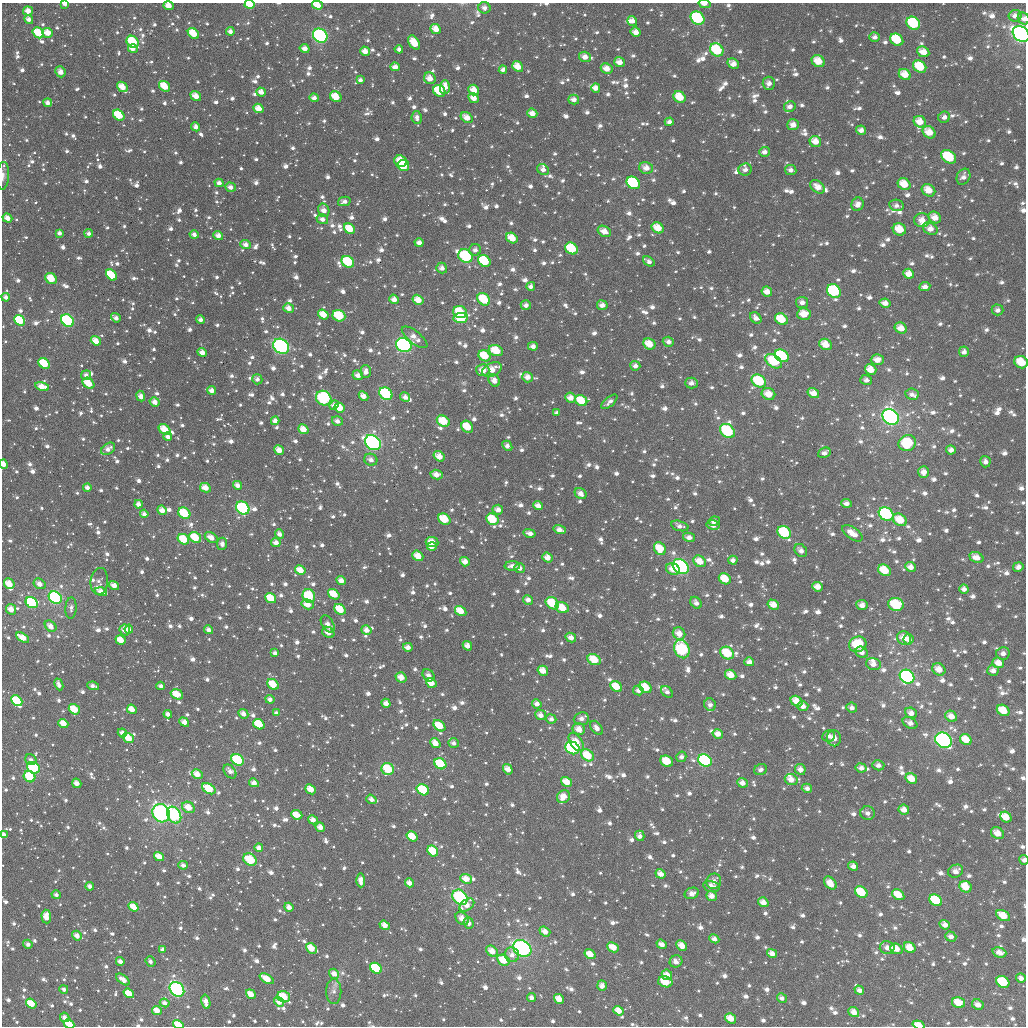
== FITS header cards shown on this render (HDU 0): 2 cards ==
NAXIS1  =                 1024
NAXIS2  =                 1024

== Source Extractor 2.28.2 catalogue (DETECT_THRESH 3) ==
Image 1024 x 1024 px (HDU 0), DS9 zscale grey, 1 PNG px = 1 image px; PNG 1028 x 1028 px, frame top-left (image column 1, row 1024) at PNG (2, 3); each listed source drawn as its Kron ellipse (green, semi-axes under 4 px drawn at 4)
Background 894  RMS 38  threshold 113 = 3 sigma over >= 5 px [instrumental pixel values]
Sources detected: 2000; of the 2000, the 500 brightest by FLUX_AUTO listed and drawn (1500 fainter detections omitted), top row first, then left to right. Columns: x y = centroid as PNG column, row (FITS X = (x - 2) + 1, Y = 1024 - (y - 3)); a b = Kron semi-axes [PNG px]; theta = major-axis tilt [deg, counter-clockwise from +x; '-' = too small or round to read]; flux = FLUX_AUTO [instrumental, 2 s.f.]
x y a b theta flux
65 4 4 3 - 2.1e+04
250 4 5 4 - 1.0e+05
704 4 6 3 -14 1.8e+04
317 5 5 4 - 3.5e+04
168 6 5 4 - 3.1e+04
484 8 6 5 - 1.4e+04
28 11 5 4 - 2.7e+04
1015 16 6 6 - 1.6e+04
697 18 7 6 - 2.2e+05
29 19 5 4 - 1.7e+04
1024 19 6 5 - 1.4e+04
632 21 5 4 - 1.9e+04
913 23 7 6 - 1.7e+05
436 29 5 4 - 3.3e+04
230 31 4 4 - 1.5e+04
636 32 5 4 - 2.4e+04
38 33 6 5 - 1.0e+05
48 33 5 5 - 3.4e+04
193 33 6 4 -44 5.8e+04
1021 34 9 7 -38 1.3e+06
320 36 8 6 -40 4.2e+05
875 37 5 5 - 1.3e+04
897 40 7 5 -36 1.1e+05
133 42 6 5 - 1.2e+05
414 43 8 5 -57 5.4e+04
305 48 5 4 - 1.9e+04
133 49 5 4 - 2.2e+04
399 49 4 4 - 1.3e+04
717 50 7 6 - 1.3e+05
365 51 5 4 - 2.5e+04
923 52 6 5 - 3.4e+04
585 57 6 5 - 2.1e+04
818 61 7 5 -35 4.5e+04
619 62 5 4 - 2.4e+04
733 64 6 5 - 2.4e+04
518 66 6 5 - 4.1e+04
395 67 5 4 - 2.1e+04
920 67 7 5 -35 8.6e+04
607 69 6 5 - 3.0e+04
503 70 4 4 - 1.3e+04
60 72 5 5 - 2.0e+04
905 74 6 5 - 4.0e+04
430 78 6 5 - 2.7e+04
360 80 4 4 - 1.2e+04
769 83 6 6 - 1.5e+04
164 86 6 4 -36 6.3e+04
122 87 6 4 -41 4.0e+04
445 87 7 5 89 3.4e+04
596 88 4 4 - 1.9e+04
474 90 6 5 - 3.5e+04
439 91 6 5 - 1.1e+05
261 92 5 4 - 2.0e+04
196 96 5 4 - 3.2e+04
336 97 6 5 - 4.8e+04
680 97 6 5 - 5.9e+04
314 98 4 4 - 1.5e+04
474 98 5 4 - 2.8e+04
574 100 5 5 - 1.8e+04
48 103 4 4 - 1.5e+04
790 106 6 5 - 1.4e+04
258 108 5 4 - 3.1e+04
532 113 5 4 - 2.2e+04
119 115 6 5 - 9.4e+04
417 117 6 5 - 1.4e+04
944 117 6 5 - 1.4e+04
467 118 6 5 - 2.8e+04
669 122 4 4 - 1.3e+04
920 122 6 5 - 3.7e+04
793 125 6 5 - 2.3e+04
196 127 5 4 - 1.4e+04
861 130 5 4 - 1.6e+04
929 132 7 5 -40 4.2e+04
815 142 6 5 - 2.9e+04
764 152 5 5 - 1.6e+04
949 157 8 6 -36 1.2e+05
401 161 6 5 - 5.8e+04
403 165 6 5 - 1.6e+05
646 168 7 6 - 2.5e+04
543 170 6 5 - 1.4e+04
745 170 7 6 - 1.2e+04
791 170 6 5 - 1.4e+04
3 176 14 6 87 1.3e+04
963 177 8 6 62 1.5e+04
219 183 4 4 - 1.7e+04
633 183 7 5 -37 3.3e+05
904 184 7 5 -35 5.2e+04
230 187 5 4 - 1.6e+04
817 187 8 5 -39 2.7e+04
928 190 7 5 -33 4.1e+04
344 201 6 4 13 1.3e+04
858 204 7 6 - 1.9e+04
896 205 7 5 -11 1.2e+04
324 210 7 5 -78 2.3e+04
935 217 7 5 -34 3.0e+04
7 218 5 4 - 2.6e+04
322 219 6 5 - 1.6e+04
922 220 8 7 - 2.6e+04
658 228 6 5 - 4.4e+04
349 229 6 5 - 5.7e+04
899 229 6 6 - 5.9e+04
930 229 8 5 -28 2.4e+04
604 231 7 5 -29 2.6e+04
60 233 4 3 - 1.3e+04
89 233 4 4 - 1.3e+04
194 235 4 4 - 1.4e+04
218 235 5 4 - 2.1e+04
512 238 6 5 - 4.9e+04
419 243 4 4 - 1.8e+04
246 245 5 4 - 1.7e+04
571 248 7 5 -35 1.2e+05
475 250 6 6 - 1.3e+04
465 256 7 6 - 1.7e+05
484 261 7 5 -37 1.8e+05
649 261 6 4 -37 1.2e+04
348 262 7 5 -35 1.4e+05
442 268 5 5 - 1.5e+04
909 274 5 5 - 2.8e+04
111 275 6 4 -42 1.2e+05
51 278 6 5 - 5.2e+04
531 286 4 4 - 1.4e+04
925 287 5 4 - 1.6e+04
834 291 7 6 - 3.0e+05
767 292 5 5 - 2.6e+04
6 297 4 4 - 1.3e+04
394 299 5 4 - 2.1e+04
484 299 7 5 -43 9.7e+04
418 300 6 4 -32 3.6e+04
802 302 6 5 - 1.6e+04
885 303 5 4 - 2.1e+04
526 305 5 5 - 1.6e+04
602 305 5 5 - 1.8e+04
288 308 5 4 - 2.2e+04
997 310 6 5 - 1.4e+04
460 312 7 6 - 9.3e+04
804 314 7 5 4 4.6e+04
323 315 6 4 -37 4.2e+04
339 316 6 5 - 1.3e+05
116 318 5 4 - 1.5e+04
461 318 7 5 7 1.2e+05
756 318 6 5 - 1.6e+04
781 319 7 5 -32 7.1e+04
19 320 6 4 -41 1.4e+05
200 320 4 4 - 1.4e+04
67 321 7 5 -40 3.7e+05
901 328 6 5 - 3.3e+04
415 337 15 6 -39 2.6e+04
96 341 5 4 - 3.4e+04
668 342 5 5 - 1.5e+04
649 344 6 5 - 4.4e+04
825 344 6 5 - 4.3e+04
404 345 8 6 -28 7.6e+05
281 346 8 7 - 4.4e+05
533 346 5 4 - 1.4e+04
496 351 7 5 -19 7.0e+04
202 352 5 4 - 2.1e+04
964 352 5 5 - 1.2e+04
484 356 6 5 - 7.4e+04
782 356 7 6 - 2.1e+05
877 360 6 5 - 2.4e+04
774 361 9 6 -34 1.3e+05
1021 362 7 6 - 6.9e+04
44 363 6 4 -39 1.0e+05
635 366 5 5 - 1.4e+04
483 370 6 6 - 3.0e+04
492 370 10 6 26 4.0e+04
871 370 6 5 - 4.0e+04
366 371 6 5 - 1.9e+04
86 375 5 5 - 1.3e+04
358 375 5 4 - 1.9e+04
527 377 5 5 - 2.0e+04
257 379 5 5 - 1.2e+04
494 380 6 5 - 2.0e+04
866 380 6 5 - 1.2e+04
759 381 8 6 -31 1.4e+05
88 383 6 5 - 5.1e+04
691 383 6 5 - 1.5e+04
42 387 7 4 -12 3.5e+04
211 390 4 4 - 1.9e+04
813 393 6 4 -33 2.8e+04
386 394 7 5 -36 1.7e+05
768 394 7 5 -22 3.6e+04
912 394 7 5 -8 1.3e+04
141 396 5 4 - 2.1e+04
363 396 5 4 - 2.5e+04
405 397 5 4 - 1.4e+04
324 398 8 7 - 2.5e+05
570 398 5 5 - 2.5e+04
581 401 6 5 - 7.5e+04
155 402 5 4 - 2.1e+04
609 402 10 4 40 1.5e+04
334 405 5 4 - 1.4e+04
339 408 5 5 - 5.9e+04
557 413 4 4 - 1.2e+04
891 417 9 7 -39 1.0e+06
275 421 4 4 - 2.0e+04
337 421 5 4 - 1.5e+04
443 421 7 5 -33 7.2e+04
467 427 6 5 - 7.0e+04
164 429 6 4 -41 5.0e+04
303 429 5 4 - 3.5e+04
727 431 8 6 -40 1.6e+05
168 437 4 4 - 1.5e+04
373 443 9 6 -39 7.8e+05
907 443 9 7 21 1.3e+05
507 446 5 4 - 1.5e+04
108 449 8 5 35 1.8e+04
279 450 5 4 - 3.0e+04
951 450 5 4 - 1.3e+04
824 453 6 5 - 1.3e+04
439 456 6 4 -37 3.2e+04
371 460 6 6 - 1.6e+04
985 462 6 5 - 1.2e+04
3 464 4 4 - 2.0e+04
924 472 6 5 - 2.4e+04
436 475 6 5 - 2.5e+04
238 485 5 4 - 1.7e+04
87 487 4 3 - 1.3e+04
205 488 5 4 - 2.9e+04
581 494 6 5 - 1.9e+04
846 503 5 4 - 1.4e+04
138 504 4 4 - 1.7e+04
538 505 5 4 - 2.0e+04
243 508 7 6 - 2.2e+05
162 510 5 4 - 2.4e+04
498 510 5 5 - 1.9e+04
184 513 6 5 - 1.0e+05
144 514 4 4 - 1.4e+04
886 514 8 6 -31 3.2e+05
444 519 6 5 - 7.7e+04
492 519 6 5 - 8.0e+04
900 520 7 5 -34 5.1e+04
714 521 6 4 10 1.3e+04
713 525 6 4 -13 1.6e+04
680 526 9 5 -16 1.4e+04
560 530 6 4 -19 1.9e+04
784 532 7 6 - 1.7e+05
530 533 6 4 -14 1.7e+04
852 533 11 6 -35 3.3e+04
280 534 5 4 - 1.5e+04
195 537 6 5 - 7.1e+04
689 537 6 4 -10 1.6e+04
211 538 7 4 -32 2.6e+04
183 539 6 5 - 7.4e+04
276 542 5 4 - 1.8e+04
432 542 6 5 - 3.8e+04
222 544 6 5 - 1.6e+04
432 546 5 4 - 2.4e+04
660 549 7 5 -54 6.2e+04
801 551 7 5 -49 1.7e+04
418 556 6 4 -38 3.6e+04
976 557 7 5 -24 2.8e+04
547 558 5 4 - 2.5e+04
733 560 4 4 - 1.3e+04
700 561 7 5 -32 4.1e+04
465 562 5 4 - 2.3e+04
512 566 7 4 1 1.7e+04
681 567 9 6 -39 4.0e+05
911 567 5 4 - 2.1e+04
1018 567 5 5 - 1.5e+04
520 568 5 5 - 1.4e+04
673 569 7 5 -27 2.9e+04
300 570 5 4 - 3.7e+04
884 570 7 5 -36 6.8e+04
725 579 6 5 - 5.6e+04
99 581 13 8 85 1.5e+04
341 581 5 4 - 2.3e+04
9 584 6 5 - 4.4e+04
39 584 6 5 - 2.3e+04
114 585 5 4 - 2.5e+04
817 587 5 4 - 2.7e+04
964 589 4 4 - 1.4e+04
101 592 6 4 -15 3.2e+04
334 594 6 4 -38 5.7e+04
309 596 7 6 - 1.2e+05
55 598 7 5 -39 5.9e+05
271 598 6 4 -38 7.5e+04
528 600 5 4 - 1.7e+04
32 603 6 5 - 2.9e+05
552 603 7 5 -35 9.4e+04
696 603 6 5 - 1.3e+04
308 604 6 5 - 2.9e+04
896 604 8 6 -13 1.7e+05
773 605 6 4 -29 3.3e+04
862 605 6 5 - 1.9e+04
71 608 10 5 88 1.4e+04
562 608 7 5 -20 4.9e+04
11 609 5 5 - 2.8e+04
340 609 6 5 - 7.0e+04
461 611 6 4 -32 4.1e+04
328 624 9 5 -58 1.8e+04
51 626 6 5 - 2.3e+04
129 629 4 3 - 1.6e+04
125 630 5 5 - 2.7e+04
209 630 4 4 - 1.5e+04
366 630 5 4 - 2.0e+04
328 632 7 5 -36 2.0e+04
679 633 6 6 - 2.8e+04
23 637 7 4 -32 4.2e+04
571 637 5 4 - 1.9e+04
904 638 7 6 - 3.5e+04
909 639 5 5 - 2.0e+04
121 640 5 4 - 4.2e+04
858 644 9 7 22 1.0e+05
467 646 5 4 - 2.4e+04
408 647 5 4 - 1.7e+04
682 649 9 7 -64 2.1e+05
862 652 6 5 - 1.4e+04
275 653 4 4 - 1.2e+04
727 653 7 6 - 8.1e+04
1003 653 7 6 - 1.3e+04
594 660 7 5 -24 6.0e+04
749 662 5 4 - 1.7e+04
998 663 6 5 - 2.8e+04
873 664 7 6 - 2.0e+04
939 669 7 5 -35 2.9e+04
993 670 6 5 - 1.7e+04
543 671 5 4 - 3.5e+04
428 675 7 5 -49 1.3e+04
731 675 6 5 - 3.3e+04
401 677 5 5 - 2.8e+04
907 677 8 6 -36 7.4e+05
431 683 6 4 -36 3.7e+04
59 684 6 4 -65 1.5e+04
273 684 6 5 - 6.1e+04
93 686 6 3 -11 1.3e+04
161 686 4 3 - 1.2e+04
616 686 6 5 - 5.2e+04
646 687 6 5 - 5.4e+04
638 690 5 5 - 1.4e+04
667 692 7 5 -44 1.3e+04
177 694 6 5 - 5.1e+04
270 699 4 4 - 1.3e+04
17 701 6 4 -42 1.6e+05
797 701 6 5 - 4.1e+04
386 703 5 4 - 2.0e+04
537 704 5 4 - 1.6e+04
710 705 6 6 - 1.3e+04
803 706 5 5 - 1.8e+04
852 708 5 5 - 1.3e+04
74 709 6 4 -36 6.8e+04
132 709 5 4 - 3.3e+04
1003 710 7 5 -34 5.9e+04
276 713 4 3 - 1.2e+04
911 713 6 5 - 1.9e+04
168 714 4 4 - 1.5e+04
243 714 5 4 - 2.0e+04
541 715 5 5 - 1.9e+04
951 716 6 5 - 2.5e+04
551 719 5 4 - 1.2e+04
581 719 8 6 5 1.5e+04
184 722 5 4 - 2.3e+04
63 723 5 4 - 3.8e+04
910 723 8 5 -28 1.8e+04
259 724 6 4 -36 1.0e+05
439 726 7 4 -39 7.0e+04
596 728 8 5 -54 1.7e+04
579 729 6 6 - 3.0e+04
122 733 4 4 - 1.8e+04
718 734 5 4 - 2.2e+04
829 736 6 5 - 1.4e+04
128 738 6 4 -36 6.1e+04
834 738 8 7 - 2.3e+04
943 740 9 7 -36 4.3e+05
966 740 6 5 - 4.8e+04
576 742 10 6 -54 4.2e+04
435 743 6 4 -44 3.1e+04
454 743 5 4 - 1.2e+04
572 748 7 6 - 2.3e+05
587 755 7 5 -40 7.5e+04
681 757 5 5 - 1.2e+04
31 760 6 5 - 1.2e+04
238 760 7 5 -33 1.5e+05
705 760 7 6 - 3.4e+05
667 761 6 5 - 6.3e+04
440 764 6 5 - 9.8e+04
878 765 6 5 - 1.4e+04
34 768 6 5 - 1.9e+05
861 768 5 4 - 1.4e+04
388 769 6 6 - 9.8e+04
508 769 5 4 - 2.6e+04
800 769 5 5 - 1.7e+04
761 770 6 5 - 1.3e+04
230 771 8 5 -50 1.7e+04
197 774 6 4 -32 3.1e+04
30 777 6 5 - 8.6e+04
911 779 6 5 - 3.9e+04
791 780 6 5 - 2.5e+04
567 782 6 4 -33 3.7e+04
77 783 5 4 - 2.2e+04
254 783 5 4 - 2.0e+04
742 783 5 4 - 2.1e+04
807 788 5 4 - 1.3e+04
209 789 7 5 -31 7.9e+04
311 789 5 4 - 3.9e+04
423 790 6 5 - 1.2e+05
564 797 7 6 - 3.4e+04
371 799 5 4 - 1.4e+04
188 807 7 5 -33 3.6e+04
904 810 5 5 - 2.3e+04
161 813 9 8 - 5.5e+05
868 813 7 6 - 1.5e+04
174 815 9 6 -57 2.7e+05
297 815 6 4 -22 4.3e+04
1006 817 6 5 - 4.2e+04
313 820 5 4 - 2.0e+04
320 827 5 4 - 2.5e+04
997 833 7 5 -33 3.4e+04
4 835 4 3 - 2.5e+04
412 836 6 4 -33 5.0e+04
640 836 5 4 - 1.4e+04
259 848 4 4 - 1.7e+04
433 851 6 5 - 7.5e+04
159 857 5 4 - 3.8e+04
250 860 7 5 -42 1.2e+05
1024 860 5 4 - 1.2e+04
183 865 5 4 - 1.4e+04
853 866 5 4 - 1.6e+04
956 871 8 6 27 2.0e+04
660 874 5 4 - 2.3e+04
466 879 6 4 -24 3.5e+04
361 880 7 4 -89 2.4e+04
714 881 8 7 - 2.0e+04
409 883 5 4 - 1.8e+04
830 883 7 5 -47 3.6e+04
90 886 4 4 - 1.4e+04
712 886 8 5 -13 2.4e+04
965 887 6 5 - 5.4e+04
861 892 7 5 -35 1.0e+05
692 893 7 5 21 1.6e+04
56 895 5 4 - 1.3e+04
898 895 6 5 - 5.2e+04
711 896 5 5 - 2.2e+04
460 897 8 6 -48 3.1e+05
936 900 7 5 -35 1.6e+05
763 902 5 4 - 2.3e+04
467 905 8 5 36 2.5e+04
134 907 5 4 - 4.1e+04
289 907 5 4 - 2.1e+04
46 916 7 4 -87 4.0e+04
1003 916 7 5 -29 5.1e+04
462 918 7 5 -43 2.6e+04
469 923 6 5 - 1.7e+04
385 925 5 4 - 2.4e+04
945 925 5 4 - 1.8e+04
545 931 6 4 -38 2.4e+04
77 936 5 4 - 2.0e+04
951 936 6 5 - 1.5e+04
714 939 5 4 - 1.5e+04
28 944 4 4 - 1.3e+04
662 944 5 4 - 2.0e+04
682 946 6 4 -47 3.2e+04
613 947 6 4 -24 4.1e+04
311 948 6 4 -41 4.8e+04
522 948 10 7 -32 5.6e+05
887 948 7 6 - 1.8e+04
910 948 6 5 - 4.3e+04
163 949 4 3 - 1.2e+04
896 949 6 5 - 2.8e+04
492 951 6 5 - 3.0e+04
772 953 5 4 - 2.1e+04
999 953 7 5 -18 1.9e+04
590 954 6 4 -36 3.1e+04
512 955 7 7 - 1.8e+04
503 960 6 5 - 6.2e+04
120 961 4 4 - 1.7e+04
150 961 5 4 - 1.2e+04
676 961 6 6 - 1.8e+04
376 968 6 5 - 1.5e+05
334 974 5 4 - 2.2e+04
667 975 5 4 - 2.6e+04
1021 978 5 4 - 1.3e+04
267 979 8 4 -32 5.7e+04
123 980 8 4 -38 2.5e+04
665 982 7 5 -15 9.5e+04
1003 982 7 5 -33 1.5e+05
602 986 5 4 - 1.9e+04
64 989 4 4 - 1.2e+04
177 989 8 6 -43 4.1e+05
859 990 5 4 - 1.5e+04
334 991 13 7 -89 1.5e+04
129 993 6 4 -36 5.2e+04
251 994 5 4 - 3.4e+04
284 997 6 5 - 9.3e+04
531 998 5 4 - 1.3e+04
782 998 5 4 - 1.2e+04
559 999 5 4 - 3.5e+04
206 1002 7 4 -76 2.6e+04
279 1002 5 4 - 2.2e+04
165 1003 5 4 - 1.3e+04
958 1003 7 5 -13 5.3e+04
31 1004 5 4 - 5.9e+04
978 1005 6 5 - 2.0e+04
157 1010 5 4 - 3.7e+04
618 1011 5 4 - 3.4e+04
854 1012 6 4 -39 2.6e+04
65 1017 5 4 - 1.6e+04
731 1018 6 4 -33 3.4e+04
69 1024 5 4 - 7.0e+04
178 1025 5 4 - 5.0e+04
919 1025 6 4 -18 3.8e+04
At the frame edge (FLAGS 8, measured only in part): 16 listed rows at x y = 65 4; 250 4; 704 4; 317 5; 168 6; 1024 19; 1021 34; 3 176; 1021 362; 3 464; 17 701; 4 835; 1024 860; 69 1024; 178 1025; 919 1025
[1500 fainter detections neither listed nor drawn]

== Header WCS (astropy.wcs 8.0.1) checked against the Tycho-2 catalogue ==
Header WCS as astropy/WCSLIB reads it (applying the file's SIP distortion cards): RA---TAN-SIP/DEC--TAN-SIP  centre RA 04:27:50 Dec +70:44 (66.96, +70.74 deg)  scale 8.66 arcsec/px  FOV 147.8' x 147.9'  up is +178 deg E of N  parity flipped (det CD > 0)
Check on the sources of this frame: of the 60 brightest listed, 56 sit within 12.5 arcsec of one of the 180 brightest Tycho-2 stars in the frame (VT <= 11.02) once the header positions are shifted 4.61 arcsec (3.13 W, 3.39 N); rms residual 4.17 arcsec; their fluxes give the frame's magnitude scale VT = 22.48 - 2.5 log10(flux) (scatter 0.29 mag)
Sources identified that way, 367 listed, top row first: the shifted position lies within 12.5 arcsec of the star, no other Tycho-2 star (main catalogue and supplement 1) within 25.0 arcsec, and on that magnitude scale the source's flux lands within +1.5 / -3 mag of the star's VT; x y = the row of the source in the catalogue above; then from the Tycho-2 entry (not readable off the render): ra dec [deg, ICRS J2000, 3 dp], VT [Tycho-2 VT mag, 2 dp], TYC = Tycho-2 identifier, HIP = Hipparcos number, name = IAU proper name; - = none
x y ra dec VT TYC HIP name
65 4 70.166 +69.518 11.12 4333-100-1 - -
250 4 68.896 +69.523 9.61 4333-1-1 - -
317 5 68.430 +69.524 11.00 4333-189-1 - -
28 11 70.421 +69.536 11.78 4333-970-1 - -
697 18 65.813 +69.525 9.09 4332-1774-1 - -
29 19 70.416 +69.556 11.90 4333-1118-1 - -
1024 19 63.579 +69.468 11.68 4332-643-1 - -
913 23 64.331 +69.502 9.32 4332-1755-1 19998 -
436 29 67.611 +69.576 11.91 4333-1175-1 - -
230 31 69.031 +69.589 11.41 4333-682-1 - -
636 32 66.235 +69.566 11.48 4333-979-1 - -
38 33 70.352 +69.589 10.39 4333-937-1 - -
48 33 70.289 +69.589 11.50 4333-1095-1 - -
193 33 69.282 +69.595 10.47 4333-1054-1 - -
1021 34 63.585 +69.507 7.47 4332-696-1 19770 -
320 36 68.406 +69.598 8.24 4333-1267-1 - -
897 40 64.436 +69.545 11.08 4332-1868-1 - -
133 42 69.703 +69.613 9.69 4333-1203-1 - -
133 49 69.704 +69.630 11.84 4333-1287-1 - -
717 50 65.669 +69.599 9.52 4332-1844-1 - -
365 51 68.097 +69.633 11.94 4333-1262-1 - -
923 52 64.247 +69.569 11.73 4332-323-1 - -
585 57 66.578 +69.631 12.03 4333-1130-1 - -
818 61 64.964 +69.610 10.49 4332-1880-1 - -
733 64 65.550 +69.629 12.10 4332-1866-1 - -
518 66 67.039 +69.661 11.17 4333-1277-1 - -
395 67 67.890 +69.669 11.49 4333-791-1 - -
920 67 64.263 +69.605 10.18 4332-288-1 - -
607 69 66.423 +69.657 11.06 4333-887-1 - -
905 74 64.362 +69.627 10.84 4332-1820-1 - -
164 86 69.484 +69.721 10.70 4333-851-1 - -
122 87 69.776 +69.722 11.60 4333-761-1 - -
445 87 67.541 +69.715 11.77 4333-1137-1 - -
596 88 66.494 +69.704 11.52 4333-739-1 - -
474 90 67.337 +69.720 11.69 4333-743-1 - -
439 91 67.576 +69.725 10.46 4333-1148-1 - -
196 96 69.267 +69.745 11.50 4333-1110-1 - -
336 97 68.294 +69.744 10.57 4333-1225-1 - -
680 97 65.907 +69.717 10.29 4332-1890-1 - -
314 98 68.446 +69.747 11.70 4333-1209-1 - -
474 98 67.336 +69.740 11.20 4333-1126-1 - -
574 100 66.643 +69.735 12.07 4333-700-1 - -
48 103 70.299 +69.757 12.02 4333-1098-1 - -
258 108 68.832 +69.774 11.56 4333-1099-1 - -
532 113 66.926 +69.772 11.51 4333-1115-1 - -
119 115 69.803 +69.790 10.33 4333-984-1 - -
417 117 67.731 +69.788 12.22 4333-1153-1 - -
467 118 67.379 +69.788 11.91 4333-1106-1 - -
669 122 65.972 +69.777 12.09 4332-1818-1 - -
920 122 64.233 +69.737 11.83 4332-139-1 - -
196 127 69.269 +69.818 12.06 4333-1107-1 - -
861 130 64.636 +69.768 12.10 4332-1846-1 - -
929 132 64.160 +69.761 10.91 4332-529-1 - -
764 152 65.298 +69.836 12.17 4332-2003-1 - -
403 165 67.815 +69.906 9.63 4333-426-1 - -
646 168 66.115 +69.891 11.27 4333-660-1 - -
791 170 65.107 +69.875 11.91 4332-2000-1 - -
219 183 69.106 +69.953 11.81 4333-626-1 - -
633 183 66.199 +69.929 10.12 4333-563-1 - -
904 184 64.306 +69.890 10.99 4332-393-1 - -
230 187 69.026 +69.963 11.67 4333-800-1 - -
817 187 64.908 +69.912 11.47 4332-1978-1 - -
928 190 64.132 +69.900 10.76 4332-106-1 - -
344 201 68.223 +69.995 12.21 4333-1063-1 - -
324 210 68.369 +70.018 11.55 4333-825-1 - -
935 217 64.072 +69.964 11.54 4332-847-1 - -
7 218 70.596 +70.033 11.51 4333-1282-1 - -
322 219 68.377 +70.039 12.06 4333-500-1 - -
922 220 64.163 +69.972 11.75 4332-1057-1 - -
658 228 66.012 +70.034 10.53 4333-744-1 - -
349 229 68.184 +70.062 10.96 4333-1228-1 - -
899 229 64.312 +69.999 10.86 4332-610-1 - -
930 229 64.100 +69.991 11.33 4332-305-1 - -
604 231 66.388 +70.048 11.96 4333-313-1 - -
89 233 70.026 +70.073 11.90 4333-491-1 - -
218 235 69.111 +70.080 11.48 4333-384-1 - -
512 238 67.036 +70.074 11.20 4333-916-1 - -
419 243 67.692 +70.090 13.06 4333-1022-1 - -
246 245 68.918 +70.101 11.65 4333-774-1 - -
571 248 66.610 +70.095 9.82 4333-1071-1 20724 -
465 256 67.360 +70.121 8.94 4333-676-1 - -
484 261 67.226 +70.131 10.45 4333-1281-1 - -
649 261 66.062 +70.116 12.59 4333-354-1 - -
348 262 68.192 +70.141 9.49 4333-1119-1 - -
442 268 67.526 +70.151 12.19 4333-715-1 - -
111 275 69.866 +70.174 10.24 4333-634-1 - -
51 278 70.297 +70.180 10.43 4333-862-1 - -
834 291 64.741 +70.159 9.40 4332-1869-1 20129 -
767 292 65.217 +70.171 11.45 4332-1919-1 - -
6 297 70.623 +70.222 11.94 4333-1268-1 - -
394 299 67.860 +70.229 11.54 4333-1202-1 - -
484 299 67.221 +70.223 9.96 4333-285-1 - -
418 300 67.688 +70.229 10.78 4333-541-1 - -
802 302 64.962 +70.191 11.92 4332-1827-1 - -
885 303 64.375 +70.179 12.29 4332-864-1 - -
602 305 66.379 +70.226 12.08 4333-573-1 - -
288 308 68.611 +70.254 11.40 4333-365-1 - -
997 310 63.577 +70.172 12.29 4332-1100-1 - -
460 312 67.389 +70.254 10.80 4333-688-1 - -
804 314 64.945 +70.220 11.50 4332-1939-1 - -
323 315 68.361 +70.269 11.10 4333-1240-1 - -
339 316 68.249 +70.271 10.14 4333-1050-1 - -
461 318 67.383 +70.269 9.38 4333-586-1 - -
781 319 65.098 +70.236 10.62 4332-1980-1 - -
19 320 70.526 +70.279 9.90 4333-1220-1 - -
200 320 69.238 +70.282 11.80 4333-1033-1 - -
67 321 70.184 +70.283 8.60 4333-730-1 - -
96 341 69.985 +70.332 10.93 4333-564-1 - -
668 342 65.895 +70.305 11.77 4332-1927-1 - -
649 344 66.029 +70.314 10.85 4333-377-1 - -
825 344 64.773 +70.289 10.89 4332-1915-1 - -
404 345 67.782 +70.339 7.90 4333-1047-1 21083 -
281 346 68.660 +70.346 7.94 4333-567-1 21325 -
496 351 67.121 +70.345 10.45 4333-1017-1 - -
202 352 69.225 +70.361 11.13 4333-757-1 - -
484 356 67.203 +70.359 10.74 4333-919-1 - -
782 356 65.079 +70.324 9.53 4332-1930-1 - -
774 361 65.134 +70.338 9.57 4332-1821-1 - -
1021 362 63.371 +70.292 10.99 4332-1391-1 - -
44 363 70.358 +70.384 10.32 4333-934-1 - -
635 366 66.123 +70.367 11.83 4333-1124-1 - -
483 370 67.215 +70.393 11.33 4333-508-1 - -
492 370 67.149 +70.392 11.15 4333-451-1 - -
871 370 64.439 +70.341 11.77 4332-336-1 - -
366 371 68.053 +70.405 12.01 4333-301-1 - -
358 375 68.110 +70.413 11.25 4333-664-1 - -
527 377 66.892 +70.406 12.07 4333-424-1 - -
494 380 67.127 +70.419 11.85 4333-283-1 - -
88 383 70.042 +70.434 10.54 4333-416-1 - -
42 387 70.381 +70.440 11.19 4333-936-1 - -
211 390 69.159 +70.453 11.82 4333-411-1 - -
813 393 64.835 +70.408 11.33 4332-1955-1 - -
386 394 67.903 +70.457 9.12 4333-1183-1 - -
768 394 65.156 +70.417 10.95 4332-1935-1 - -
141 396 69.667 +70.466 11.69 4333-530-1 - -
324 398 68.352 +70.470 8.98 4333-381-1 - -
570 398 66.576 +70.452 11.98 4333-717-1 - -
581 401 66.497 +70.458 10.60 4333-989-1 - -
155 402 69.569 +70.480 11.96 4333-524-1 - -
334 405 68.280 +70.486 12.78 4333-1018-1 - -
339 408 68.237 +70.492 10.89 4333-1120-1 - -
891 417 64.266 +70.452 7.69 4332-1286-1 - -
443 421 67.485 +70.519 10.21 4333-838-1 - -
467 427 67.311 +70.531 10.83 4333-355-1 - -
164 429 69.498 +70.547 10.59 4333-396-1 - -
303 429 68.496 +70.545 10.80 4333-369-1 - -
727 431 65.433 +70.513 9.15 4332-1934-1 - -
373 443 67.988 +70.576 7.77 4333-423-1 21142 -
108 449 69.911 +70.593 11.96 4333-972-1 - -
439 456 67.508 +70.604 11.12 4333-733-1 - -
985 462 63.563 +70.538 12.17 4332-432-1 - -
3 464 70.669 +70.624 11.47 4333-404-1 - -
924 472 64.000 +70.576 11.40 4332-1611-1 - -
238 485 68.969 +70.681 11.98 4333-861-1 - -
205 488 69.202 +70.687 11.16 4333-723-1 - -
538 505 66.780 +70.714 11.66 4333-374-1 - -
243 508 68.930 +70.736 8.85 4333-390-1 - -
162 510 69.520 +70.741 11.40 4333-1222-1 - -
498 510 67.070 +70.728 11.55 4333-1194-1 - -
184 513 69.357 +70.748 9.72 4333-1173-1 - -
144 514 69.652 +70.749 11.96 4333-1286-1 - -
886 514 64.244 +70.685 8.87 4332-968-1 19973 -
444 519 67.458 +70.755 10.12 4333-1006-1 - -
900 520 64.142 +70.696 10.52 4332-866-1 - -
713 525 65.496 +70.740 11.94 4332-2002-1 - -
784 532 64.973 +70.747 9.37 4332-1916-1 - -
280 534 68.661 +70.798 11.80 4333-635-1 - -
195 537 69.278 +70.807 10.10 4333-441-1 - -
689 537 65.666 +70.773 11.75 4332-1809-1 - -
211 538 69.159 +70.808 12.40 4333-351-1 - -
183 539 69.363 +70.811 9.98 4333-1142-1 - -
276 542 68.689 +70.818 11.61 4333-776-1 - -
432 542 67.545 +70.810 10.91 4333-843-1 - -
660 549 65.874 +70.804 10.76 4332-2008-1 - -
418 556 67.645 +70.845 10.69 4333-643-1 - -
976 557 63.559 +70.770 11.54 4332-398-1 - -
547 558 66.694 +70.839 11.65 4333-1007-1 - -
700 561 65.578 +70.830 11.24 4332-1979-1 - -
465 562 67.299 +70.856 11.47 4333-435-1 - -
512 566 66.950 +70.861 11.75 4333-299-1 - -
681 567 65.714 +70.845 8.23 4332-1907-1 20448 -
911 567 64.037 +70.806 11.94 4332-364-1 - -
1018 567 63.253 +70.783 12.42 4332-812-1 - -
300 570 68.506 +70.884 11.39 4333-949-1 - -
884 570 64.223 +70.820 10.27 4332-1325-1 - -
725 579 65.385 +70.868 10.50 4332-2006-1 - -
341 581 68.205 +70.908 11.27 4333-738-1 - -
9 584 70.647 +70.912 10.70 4333-1116-1 - -
39 584 70.424 +70.914 11.68 4333-650-1 - -
114 585 69.874 +70.921 11.32 4333-329-1 - -
817 587 64.704 +70.871 11.74 4332-1522-1 - -
964 589 63.634 +70.848 11.86 4332-1335-1 - -
101 592 69.973 +70.935 11.74 4333-1135-1 - -
334 594 68.257 +70.941 10.64 4333-714-1 - -
309 596 68.440 +70.947 9.67 4333-348-1 - -
55 598 70.307 +70.949 8.34 4333-311-1 - -
271 598 68.721 +70.952 10.53 4333-648-1 - -
528 600 66.825 +70.942 11.59 4333-655-1 - -
32 603 70.483 +70.959 9.37 4333-849-1 - -
552 603 66.644 +70.948 9.69 4333-504-1 - -
308 604 68.449 +70.966 11.38 4333-765-1 - -
896 604 64.121 +70.900 9.80 4332-1341-1 - -
773 605 65.019 +70.922 10.94 4332-1982-1 - -
562 608 66.570 +70.958 11.29 4333-633-1 - -
11 609 70.638 +70.974 11.09 4333-638-1 - -
340 609 68.210 +70.977 10.70 4333-462-1 - -
461 611 67.319 +70.975 10.72 4333-594-1 - -
51 626 70.350 +71.016 11.87 4333-523-1 - -
129 629 69.773 +71.026 11.58 4333-1263-1 - -
125 630 69.803 +71.028 11.86 4333-405-1 - -
209 630 69.181 +71.029 11.81 4333-653-1 - -
366 630 68.013 +71.026 11.34 4333-565-1 - -
328 632 68.290 +71.034 11.75 4333-1077-1 - -
679 633 65.699 +71.005 11.24 4332-1905-1 - -
23 637 70.554 +71.043 11.15 4333-389-1 - -
571 637 66.498 +71.028 11.44 4333-1218-1 - -
904 638 64.042 +70.978 11.07 4332-1321-1 - -
121 640 69.831 +71.053 11.04 4333-1013-1 - -
467 646 67.262 +71.058 11.53 4333-1217-1 - -
682 649 65.671 +71.045 8.87 4332-2011-1 20437 -
727 653 65.335 +71.046 9.80 4332-1908-1 - -
594 660 66.319 +71.079 10.35 4333-433-1 - -
749 662 65.169 +71.063 11.35 4332-2010-1 - -
998 663 63.329 +71.017 11.19 4332-1337-1 - -
873 664 64.251 +71.046 11.93 4332-1369-1 - -
939 669 63.762 +71.046 11.54 4332-1537-1 - -
543 671 66.694 +71.111 11.01 4333-392-1 - -
731 675 65.299 +71.098 11.10 4332-1813-1 - -
401 677 67.747 +71.138 11.03 4333-600-1 - -
907 677 63.991 +71.071 8.53 4332-1150-1 - -
431 683 67.522 +71.149 12.30 4333-296-1 - -
59 684 70.294 +71.159 11.90 4333-502-1 - -
273 684 68.700 +71.160 10.46 4333-428-1 - -
161 686 69.538 +71.163 11.91 4333-495-1 - -
616 686 66.143 +71.141 10.47 4333-479-1 - -
646 687 65.925 +71.140 10.21 4332-1940-1 - -
177 694 69.420 +71.185 10.65 4333-588-1 - -
270 699 68.723 +71.196 12.12 4333-414-1 - -
17 701 70.611 +71.194 9.80 4333-492-1 - -
797 701 64.798 +71.150 11.34 4332-1510-1 - -
386 703 67.856 +71.201 11.92 4333-518-1 - -
537 704 66.731 +71.191 11.41 4333-712-1 - -
710 705 65.441 +71.172 12.69 4332-1923-1 - -
803 706 64.749 +71.161 11.89 4332-1508-1 - -
852 708 64.384 +71.155 11.88 4332-1339-1 - -
74 709 70.183 +71.218 10.18 4333-431-1 - -
132 709 69.754 +71.219 11.47 4333-742-1 - -
1003 710 63.259 +71.131 10.64 4332-1414-1 - -
276 713 68.677 +71.228 12.06 4333-310-1 - -
243 714 68.920 +71.231 11.97 4333-716-1 - -
951 716 63.641 +71.156 11.85 4332-1395-1 - -
63 723 70.267 +71.251 10.98 4337-596-1 - -
259 724 68.802 +71.256 10.66 4337-780-1 - -
439 726 67.451 +71.252 11.05 4337-657-1 - -
579 729 66.407 +71.248 11.25 4333-754-1 - -
122 733 69.829 +71.275 11.97 4337-746-1 - -
829 736 64.543 +71.228 12.24 4332-1546-1 - -
128 738 69.783 +71.288 10.21 4337-690-1 - -
943 740 63.682 +71.215 8.04 4332-1505-1 19802 -
966 740 63.516 +71.209 11.44 4332-1499-1 - -
576 742 66.427 +71.277 11.46 4337-564-1 - -
435 743 67.479 +71.294 11.55 4337-813-1 - -
454 743 67.343 +71.293 12.03 4337-594-1 - -
572 748 66.450 +71.294 8.91 4337-790-1 - -
587 755 66.333 +71.310 10.24 4337-562-1 - -
681 757 65.631 +71.301 11.80 4336-2214-1 - -
31 760 70.517 +71.336 12.33 4337-633-1 - -
238 760 68.961 +71.342 9.14 4337-945-1 21419 -
705 760 65.450 +71.307 8.76 4336-2226-1 20377 -
440 764 67.436 +71.344 9.76 4337-684-1 - -
878 765 64.152 +71.289 11.65 4336-299-1 - -
34 768 70.496 +71.357 9.00 4337-787-1 - -
388 769 67.829 +71.360 9.66 4337-808-1 - -
508 769 66.929 +71.351 11.70 4337-708-1 - -
800 769 64.733 +71.313 11.69 4336-1047-1 - -
761 770 65.033 +71.321 12.69 4336-535-1 - -
230 771 69.022 +71.370 11.90 4337-860-1 - -
197 774 69.267 +71.376 10.80 4337-795-1 - -
30 777 70.529 +71.378 9.80 4337-874-1 - -
911 779 63.895 +71.314 10.87 4336-745-1 - -
791 780 64.798 +71.339 11.60 4336-217-1 - -
567 782 66.481 +71.376 11.00 4337-490-1 - -
77 783 70.175 +71.395 11.44 4337-779-1 - -
254 783 68.839 +71.397 11.35 4337-741-1 - -
742 783 65.161 +71.355 11.54 4336-241-1 - -
209 789 69.177 +71.412 9.99 4337-728-1 - -
311 789 68.409 +71.411 11.78 4337-745-1 - -
423 790 67.562 +71.408 9.50 4337-308-1 - -
564 797 66.497 +71.410 11.58 4337-491-1 - -
188 807 69.332 +71.457 11.00 4337-422-1 - -
904 810 63.932 +71.390 12.15 4336-387-1 - -
161 813 69.537 +71.470 7.67 4337-854-1 21587 -
174 815 69.441 +71.475 8.50 4337-613-1 - -
297 815 68.515 +71.473 11.34 4337-926-1 - -
1006 817 63.162 +71.385 11.02 4336-1245-1 - -
320 827 68.334 +71.503 11.37 4337-330-1 - -
997 833 63.209 +71.426 11.17 4336-147-1 - -
4 835 70.735 +71.516 11.61 4337-820-1 - -
412 836 67.635 +71.520 10.90 4337-875-1 - -
640 836 65.911 +71.498 12.08 4336-2218-1 - -
433 851 67.475 +71.554 10.47 4337-722-1 - -
159 857 69.557 +71.574 10.99 4337-532-1 - -
1024 860 62.991 +71.482 12.21 4336-789-1 - -
956 871 63.503 +71.526 11.88 4336-87-1 - -
660 874 65.738 +71.586 11.22 4336-2267-1 - -
466 879 67.217 +71.618 10.94 4337-641-1 - -
714 881 65.329 +71.595 11.73 4336-2268-1 - -
409 883 67.647 +71.632 11.94 4337-271-1 - -
90 886 70.091 +71.644 11.60 4337-724-1 - -
965 887 63.414 +71.561 10.66 4336-903-1 - -
861 892 64.200 +71.596 10.16 4336-1127-1 - -
692 893 65.496 +71.628 12.20 4336-2230-1 - -
898 895 63.917 +71.596 10.60 4336-759-1 - -
711 896 65.340 +71.631 10.97 4336-2250-1 - -
936 900 63.629 +71.600 9.83 4336-183-1 - -
763 902 64.941 +71.638 12.02 4336-1315-1 - -
467 905 67.204 +71.681 11.05 4337-166-1 - -
134 907 69.755 +71.695 10.65 4337-620-1 - -
289 907 68.565 +71.696 11.86 4337-840-1 - -
46 916 70.425 +71.717 11.22 4337-642-1 - -
1003 916 63.106 +71.621 10.92 4336-993-1 - -
462 918 67.237 +71.715 11.62 4337-346-1 - -
469 923 67.186 +71.725 11.89 4337-164-1 - -
385 925 67.829 +71.736 11.30 4337-951-1 - -
945 925 63.546 +71.656 12.15 4336-257-1 - -
545 931 66.597 +71.738 11.30 4337-557-1 - -
77 936 70.193 +71.762 11.23 4337-292-1 - -
714 939 65.296 +71.734 12.28 4336-1303-1 - -
662 944 65.697 +71.755 11.52 4336-2253-1 - -
682 946 65.541 +71.757 11.91 4336-2212-1 - -
613 947 66.068 +71.769 10.97 4337-679-1 - -
311 948 68.390 +71.794 11.49 4337-713-1 - -
522 948 66.765 +71.781 7.58 4337-931-1 20779 -
887 948 63.972 +71.723 12.76 4336-779-1 - -
910 948 63.795 +71.720 10.74 4336-793-1 - -
896 949 63.898 +71.724 11.38 4336-761-1 - -
492 951 66.998 +71.790 11.85 4337-131-1 - -
772 953 64.846 +71.760 12.02 4336-1331-1 - -
590 954 66.243 +71.788 11.44 4337-398-1 - -
120 961 69.861 +71.826 12.09 4337-307-1 - -
676 961 65.582 +71.795 12.15 4336-2264-1 - -
376 968 67.888 +71.839 9.67 4337-902-1 - -
334 974 68.212 +71.854 12.01 4337-695-1 - -
667 975 65.645 +71.827 11.99 4336-2254-1 - -
267 979 68.728 +71.869 10.78 4337-744-1 - -
123 980 69.836 +71.871 11.41 4337-687-1 - -
665 982 65.652 +71.844 11.09 4336-2269-1 - -
602 986 66.140 +71.862 11.66 4337-882-1 - -
64 989 70.302 +71.890 11.78 4337-889-1 - -
177 989 69.425 +71.894 7.93 4337-942-1 21555 -
859 990 64.155 +71.831 11.98 4336-210-1 - -
129 993 69.797 +71.903 11.42 4337-918-1 - -
251 994 68.853 +71.905 11.18 4337-655-1 - -
284 997 68.600 +71.911 9.86 4337-119-1 - -
559 999 66.467 +71.899 11.34 4337-922-1 - -
279 1002 68.636 +71.923 11.29 4337-930-1 - -
165 1003 69.522 +71.926 11.89 4337-863-1 - -
958 1003 63.385 +71.841 10.44 4336-1363-1 - -
31 1004 70.555 +71.923 10.25 4337-648-1 - -
978 1005 63.232 +71.840 12.23 4336-1349-1 - -
157 1010 69.580 +71.946 11.32 4337-590-1 - -
618 1011 66.002 +71.920 11.50 4337-807-1 - -
854 1012 64.183 +71.885 11.86 4336-1296-1 - -
731 1018 65.131 +71.922 10.89 4336-1873-1 - -
69 1024 70.266 +71.974 9.96 4337-40-1 - -
178 1025 69.415 +71.980 10.56 4337-32-1 - -
919 1025 63.671 +71.905 10.93 4336-298-1 - -